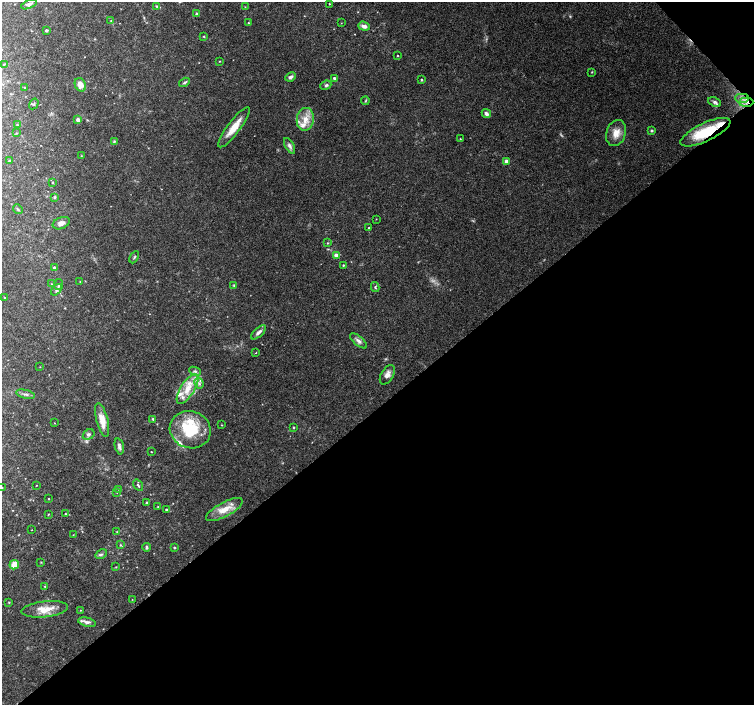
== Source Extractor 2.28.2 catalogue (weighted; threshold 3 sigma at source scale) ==
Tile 12 of 4 x 4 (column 4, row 3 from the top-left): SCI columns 4516-6018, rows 1620-3025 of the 6018 x 5986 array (HDU 1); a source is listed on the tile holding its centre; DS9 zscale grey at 2 x 2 block average (1 PNG px = mean of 2 x 2 image px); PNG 756 x 707 px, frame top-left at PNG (2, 2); each listed source drawn as its Kron ellipse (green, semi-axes under 4 px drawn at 4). Shown black and unused: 43% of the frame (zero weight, under 3 of 4 exposures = <1% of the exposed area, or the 3 px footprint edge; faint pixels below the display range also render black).
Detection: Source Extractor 2.28.2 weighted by HDU 2 'WHT'; one run over the whole footprint, this tile lists its part. Background 0.0896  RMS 0.0054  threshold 0.0243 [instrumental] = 3 sigma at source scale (4.5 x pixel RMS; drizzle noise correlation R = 1.50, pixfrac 1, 0.0396/0.0396 arcsec/px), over >= 5 px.
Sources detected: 116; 2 too faint to see at this stretch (2 x 2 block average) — neither listed nor drawn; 8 inside a brighter listed object's ellipse — not listed separately; the other 106 listed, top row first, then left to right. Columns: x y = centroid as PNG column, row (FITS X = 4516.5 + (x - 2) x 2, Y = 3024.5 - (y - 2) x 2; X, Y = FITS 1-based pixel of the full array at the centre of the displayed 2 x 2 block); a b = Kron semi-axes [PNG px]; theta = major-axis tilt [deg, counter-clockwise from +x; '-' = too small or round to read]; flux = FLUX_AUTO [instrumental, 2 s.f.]
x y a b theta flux
29 4 8 4 22 4.4
329 4 2 2 - 0.76
157 7 4 3 - 1.6
245 7 2 2 - 0.56
197 14 3 3 - 3.3
111 21 3 2 - 1
248 23 2 2 - 0.84
341 23 2 2 - 0.44
364 26 6 4 -19 5.6
46 30 3 2 - 2.4
204 36 3 2 - 1.1
397 56 2 2 - 0.81
219 61 2 2 - 0.78
4 64 3 2 - 0.8
592 72 3 3 - 0.81
290 77 6 4 24 3.4
334 78 3 2 - 2.4
422 80 3 3 - 1.2
184 82 6 3 32 2.2
80 85 7 5 -62 10
326 85 5 4 - 3
25 87 3 2 - 0.91
742 98 7 4 0 5.3
365 101 4 3 - 1.3
715 102 7 4 -24 3.5
746 102 7 4 1 6.7
34 104 5 2 - 1.1
486 113 5 4 - 3.9
305 119 11 8 84 16
78 120 3 3 - 5.1
17 125 3 2 - 0.8
234 127 25 6 53 21
652 131 3 3 - 2
705 132 27 9 25 57
16 133 3 2 - 0.73
616 133 13 9 73 14
460 139 3 2 - 0.75
114 142 4 3 - 1.5
289 146 8 4 -60 4.5
81 156 3 2 - 0.65
10 161 2 2 - 3.1
506 161 4 3 - 4.3
53 182 3 2 - 1.1
55 197 3 3 - 1.8
18 209 5 2 - 1.3
376 219 2 2 - 0.52
61 223 9 5 22 6.4
369 228 2 2 - 1
327 243 3 3 - 1.1
336 255 3 3 - 11
134 257 6 2 62 1.3
343 265 2 2 - 1.1
54 268 3 3 - 4.3
80 282 2 2 - 0.69
52 284 3 2 - 0.71
59 285 5 3 - 2.3
234 285 4 3 - 1.4
375 287 5 3 - 2
56 290 6 3 49 2.4
4 298 2 2 - 0.98
259 332 9 4 42 4.2
358 341 10 4 -40 5.4
256 353 2 2 - 1.1
40 367 2 2 - 0.48
195 371 6 4 -22 2.7
387 375 11 6 60 6.8
199 383 5 4 - 3.4
188 389 17 7 57 21
26 394 9 2 -14 3
153 419 3 2 - 1.5
102 420 17 6 -76 17
54 423 2 2 - 0.48
222 425 3 2 - 0.78
293 427 2 2 - 1.4
190 430 21 18 -18 62
89 434 6 4 33 2.7
119 446 8 3 -77 4
151 452 2 2 - 0.62
36 485 2 2 - 0.56
138 485 6 3 -55 1.8
2 488 2 2 - 0.73
118 489 3 2 - 0.85
117 493 2 2 - 0.45
49 499 2 2 - 0.6
147 503 3 2 - 1.3
158 507 3 2 - 1
166 509 3 2 - 1.5
224 510 20 7 28 19
48 514 2 2 - 0.89
65 514 3 2 - 1.1
32 530 2 2 - 0.37
117 532 3 2 - 0.82
73 535 2 2 - 0.54
120 545 4 3 - 1.4
146 547 4 3 - 2.1
174 547 3 3 - 1.1
101 554 6 3 32 2
41 562 3 2 - 0.81
14 565 5 4 - 13
116 567 2 2 - 0.7
45 586 3 2 - 0.78
132 599 2 2 - 0.51
9 602 3 2 - 0.95
45 609 23 8 6 20
80 610 2 2 - 0.72
87 622 9 4 -13 4.5
Overlapping masked pixels (flux is a lower limit): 2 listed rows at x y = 746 102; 705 132
Isophote crosses this tile's border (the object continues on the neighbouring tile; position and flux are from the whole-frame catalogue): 1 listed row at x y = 2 488
Diffuse or blended objects may show on this block-average render without a row.